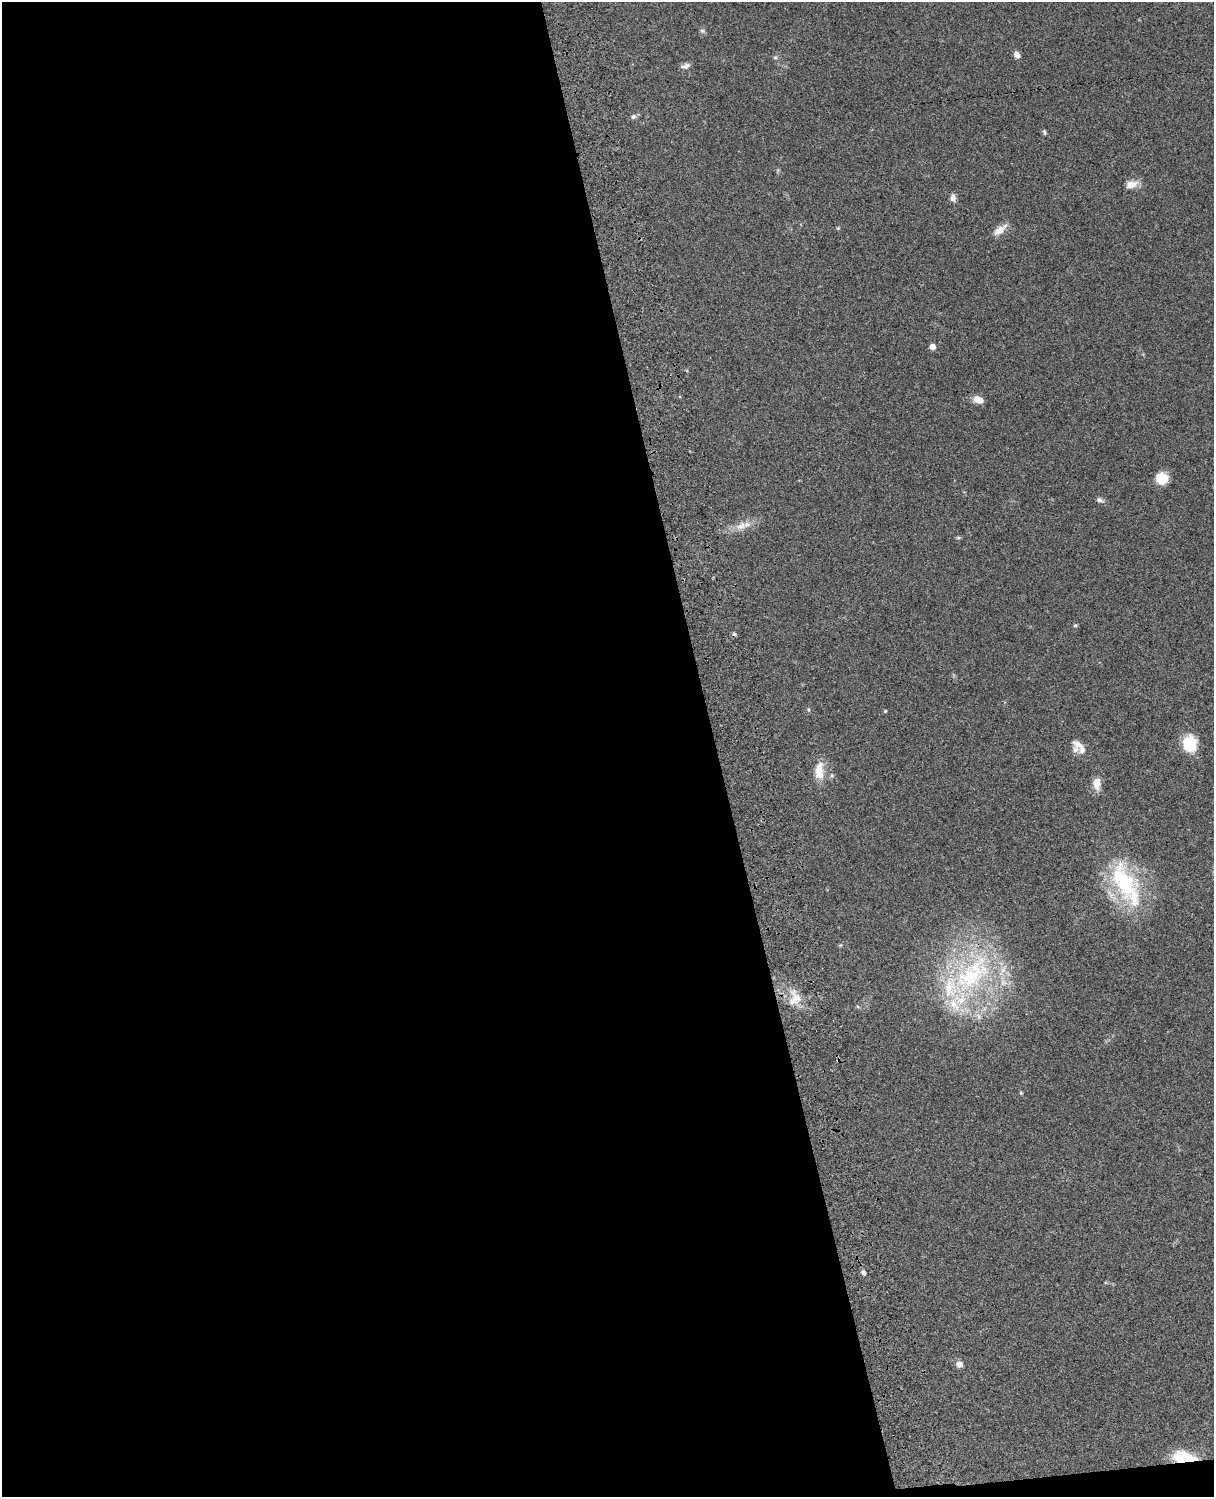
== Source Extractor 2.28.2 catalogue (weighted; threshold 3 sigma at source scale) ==
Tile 9 of 4 x 3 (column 1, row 3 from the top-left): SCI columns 122-1333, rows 278-1772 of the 5088 x 4927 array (HDU 1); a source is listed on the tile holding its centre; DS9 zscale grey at full resolution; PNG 1216 x 1499 px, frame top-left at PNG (2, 2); no overlay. Shown black and unused: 59% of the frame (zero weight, under 3 of 4 exposures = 6% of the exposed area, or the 3 px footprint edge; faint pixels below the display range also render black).
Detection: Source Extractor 2.28.2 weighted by HDU 2 'WHT'; one run over the whole footprint, this tile lists its part. Background 0.0958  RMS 0.0062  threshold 0.0279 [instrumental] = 3 sigma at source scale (4.5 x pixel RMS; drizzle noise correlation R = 1.50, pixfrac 1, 0.05/0.05 arcsec/px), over >= 5 px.
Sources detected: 37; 1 cosmic-ray / hot-pixel residue — not listed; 5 inside a brighter listed object's ellipse — not listed separately; the other 31 listed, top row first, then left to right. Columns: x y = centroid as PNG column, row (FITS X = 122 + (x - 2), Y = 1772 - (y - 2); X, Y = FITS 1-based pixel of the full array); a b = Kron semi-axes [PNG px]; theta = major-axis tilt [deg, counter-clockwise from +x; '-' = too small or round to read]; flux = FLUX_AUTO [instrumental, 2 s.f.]
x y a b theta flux
702 31 7 5 -41 1.2
1017 55 7 6 - 3
775 57 6 5 - 1
685 66 13 6 17 2.4
633 117 7 6 - 1.5
1044 132 7 4 -76 0.98
1131 184 15 9 11 5.2
953 198 9 6 89 2.7
838 228 5 4 - 0.72
1000 230 18 7 36 5.9
932 347 5 4 - 5.6
978 400 10 7 -24 6.2
1162 478 13 13 - 9.8
1099 500 10 6 -19 1.9
741 526 17 9 20 6.3
1075 625 5 5 - 0.76
808 710 6 4 -89 0.75
885 711 4 4 - 0.58
1190 743 18 14 90 18
1078 745 18 7 -30 4.4
819 771 25 11 87 9.9
832 776 6 4 0 0.92
1097 783 15 9 -88 6.2
1124 882 59 28 -63 58
972 974 75 38 46 100
795 998 22 16 64 10
838 1060 5 3 - 0.66
1021 1093 5 4 - 0.66
863 1273 7 5 -55 1.6
959 1364 10 7 -13 2.9
1184 1458 21 9 -9 30
Overlapping masked pixels (flux is a lower limit): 2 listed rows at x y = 838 1060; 1184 1458